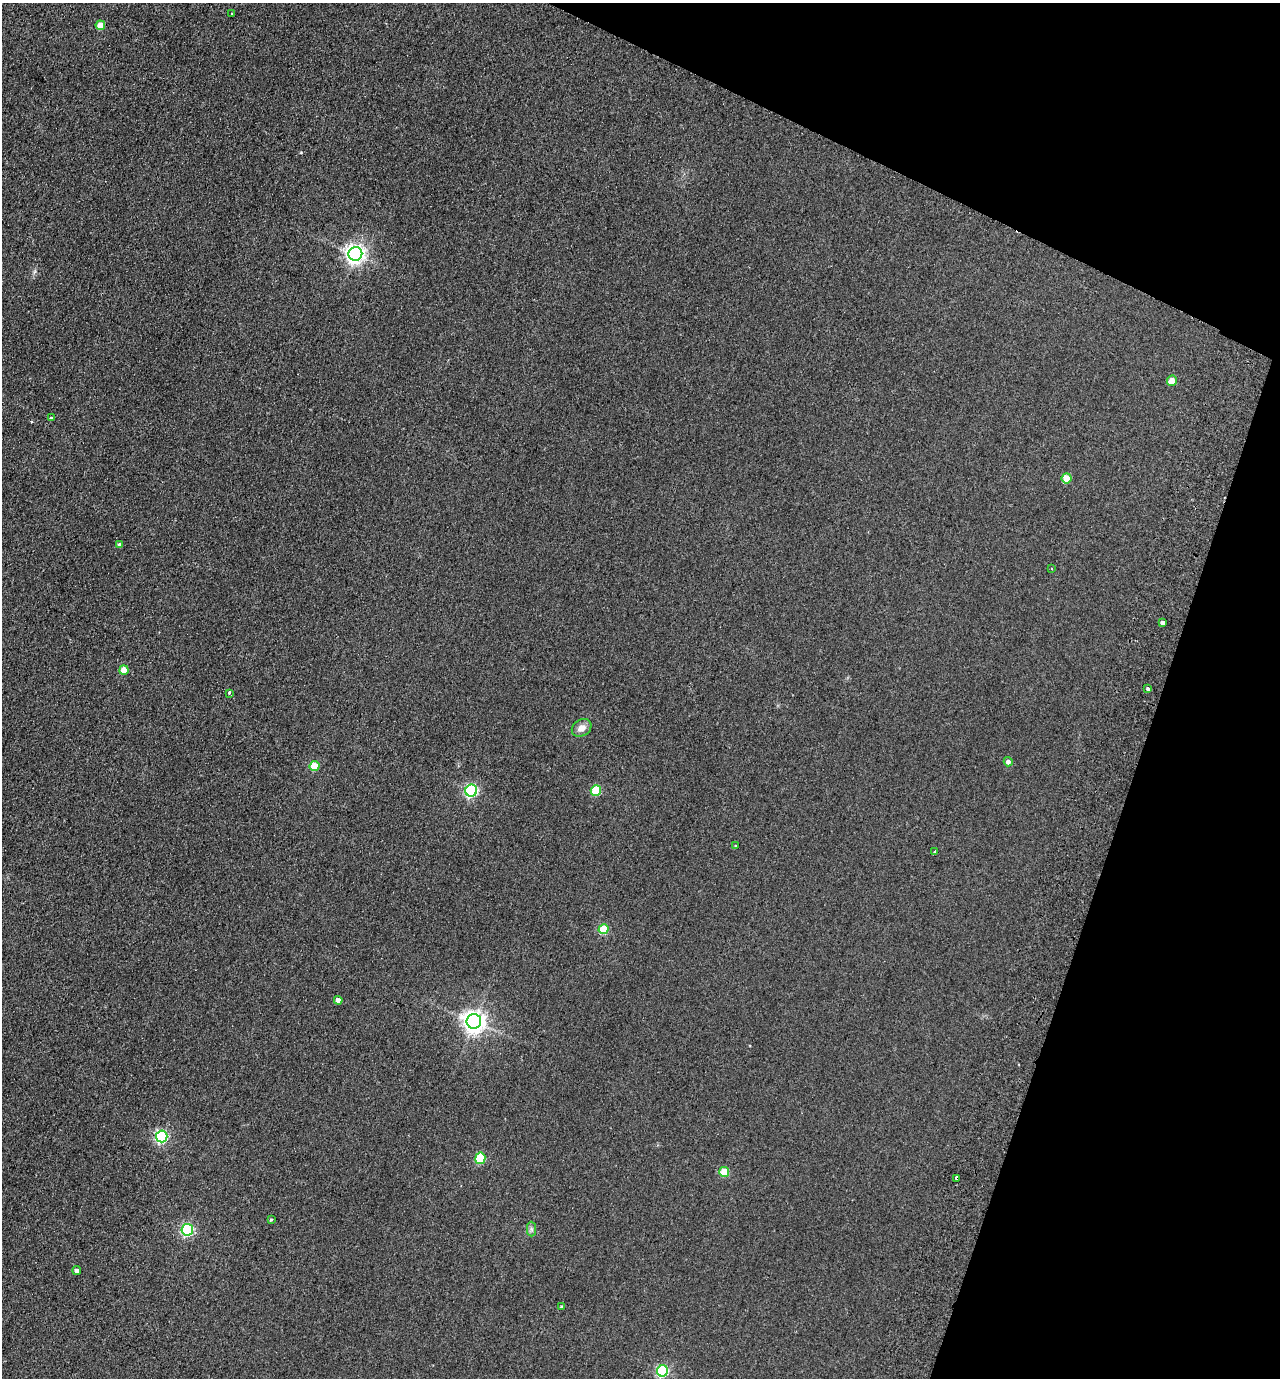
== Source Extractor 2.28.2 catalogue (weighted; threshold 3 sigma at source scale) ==
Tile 8 of 4 x 4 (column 4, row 2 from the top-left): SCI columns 4028-5305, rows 2780-4155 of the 5630 x 5558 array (HDU 1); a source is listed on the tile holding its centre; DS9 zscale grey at full resolution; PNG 1282 x 1380 px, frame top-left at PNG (2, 3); each listed source drawn as its Kron ellipse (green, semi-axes under 4 px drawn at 4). Shown black and unused: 18% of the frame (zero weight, under 2 of 3 exposures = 3% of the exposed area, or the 3 px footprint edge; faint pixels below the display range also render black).
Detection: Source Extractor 2.28.2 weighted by HDU 2 'WHT'; one run over the whole footprint, this tile lists its part. Background 0.116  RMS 0.012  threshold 0.0549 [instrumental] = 3 sigma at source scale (4.5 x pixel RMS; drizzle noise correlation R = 1.50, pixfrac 1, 0.05/0.05 arcsec/px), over >= 5 px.
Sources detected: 32; all 32 listed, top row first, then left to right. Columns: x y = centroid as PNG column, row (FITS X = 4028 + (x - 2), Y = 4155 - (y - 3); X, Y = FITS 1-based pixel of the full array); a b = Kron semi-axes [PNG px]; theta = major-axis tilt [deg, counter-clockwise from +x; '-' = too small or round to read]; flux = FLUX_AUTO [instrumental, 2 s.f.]
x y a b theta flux
232 13 3 2 - 1.4
100 25 5 4 - 17
355 254 7 7 - 630
1172 381 5 5 - 15
51 418 3 3 - 1.3
1066 478 5 5 - 24
120 545 4 4 - 3.8
1051 568 3 3 - 3.1
1162 623 4 3 - 45
124 670 5 4 - 18
1148 689 4 3 - 2.7
229 693 4 3 - 1.3
582 728 10 8 32 8.7
1008 762 4 4 - 4.5
314 766 5 5 - 36
596 790 5 5 - 54
471 791 6 6 - 190
735 846 4 4 - 1.2
935 852 3 3 - 1.9
603 929 5 5 - 50
338 1000 4 4 - 6
474 1021 7 7 - 880
162 1136 6 5 - 200
480 1158 6 5 - 60
724 1172 5 5 - 33
957 1178 3 3 - 78
271 1220 4 3 - 1.5
531 1229 7 4 -89 2.7
187 1230 6 5 - 160
77 1270 4 4 - 4.5
562 1306 4 2 - 1.2
662 1371 6 5 - 150
Overlapping masked pixels (flux is a lower limit): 1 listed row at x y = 957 1178